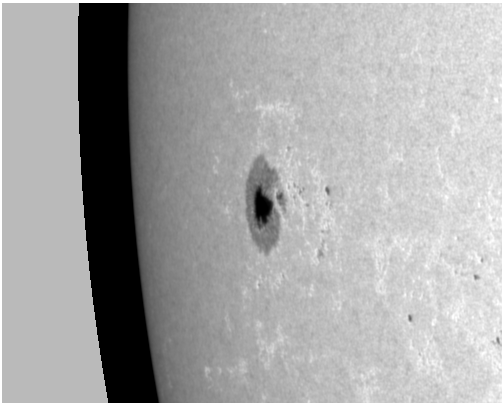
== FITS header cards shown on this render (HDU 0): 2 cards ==
NAXIS1  =                  500
NAXIS2  =                  400

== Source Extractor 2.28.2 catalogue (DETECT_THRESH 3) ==
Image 500 x 400 px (HDU 0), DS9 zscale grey, 1 PNG px = 1 image px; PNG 504 x 404 px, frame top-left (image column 1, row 400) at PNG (2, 3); no overlay
Background 0.876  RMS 0.033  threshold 0.0983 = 3 sigma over >= 5 px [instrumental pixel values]
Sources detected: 35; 1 with non-positive FLUX_AUTO (blend fragments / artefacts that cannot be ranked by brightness) is not listed; the other 34 listed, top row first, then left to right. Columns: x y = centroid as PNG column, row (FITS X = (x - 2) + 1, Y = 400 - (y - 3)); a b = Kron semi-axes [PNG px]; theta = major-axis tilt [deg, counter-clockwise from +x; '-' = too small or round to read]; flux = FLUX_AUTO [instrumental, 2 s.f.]
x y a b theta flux
496 100 6 3 -72 2.3
269 107 20 12 15 33
446 197 8 6 -68 6.9
226 210 11 4 -85 6.4
490 217 8 5 -61 5.3
325 225 10 5 46 5.8
395 241 12 6 -80 11
403 249 6 4 -71 4.6
315 251 11 3 81 3.8
409 253 13 5 58 7.8
381 255 12 7 -5 13
376 264 21 3 -81 12
426 266 7 4 -19 3.6
380 282 19 6 60 14
428 282 7 4 -89 3.9
256 286 7 4 -80 3.7
244 292 8 4 46 5
404 295 6 3 71 2.6
454 316 15 11 -18 21
433 322 12 4 64 4.6
259 324 10 8 -85 8.2
280 339 11 9 5 14
411 347 7 6 - 6
272 348 18 10 84 24
483 353 11 6 37 8.9
419 361 18 6 63 16
433 362 15 6 -61 15
499 364 13 5 -51 10
207 369 5 5 - 2.8
242 370 9 6 -7 7.8
362 376 7 4 -72 3.8
499 385 7 6 - 5.7
365 390 18 10 -76 27
491 394 10 8 -66 12
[1 non-positive-flux detection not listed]